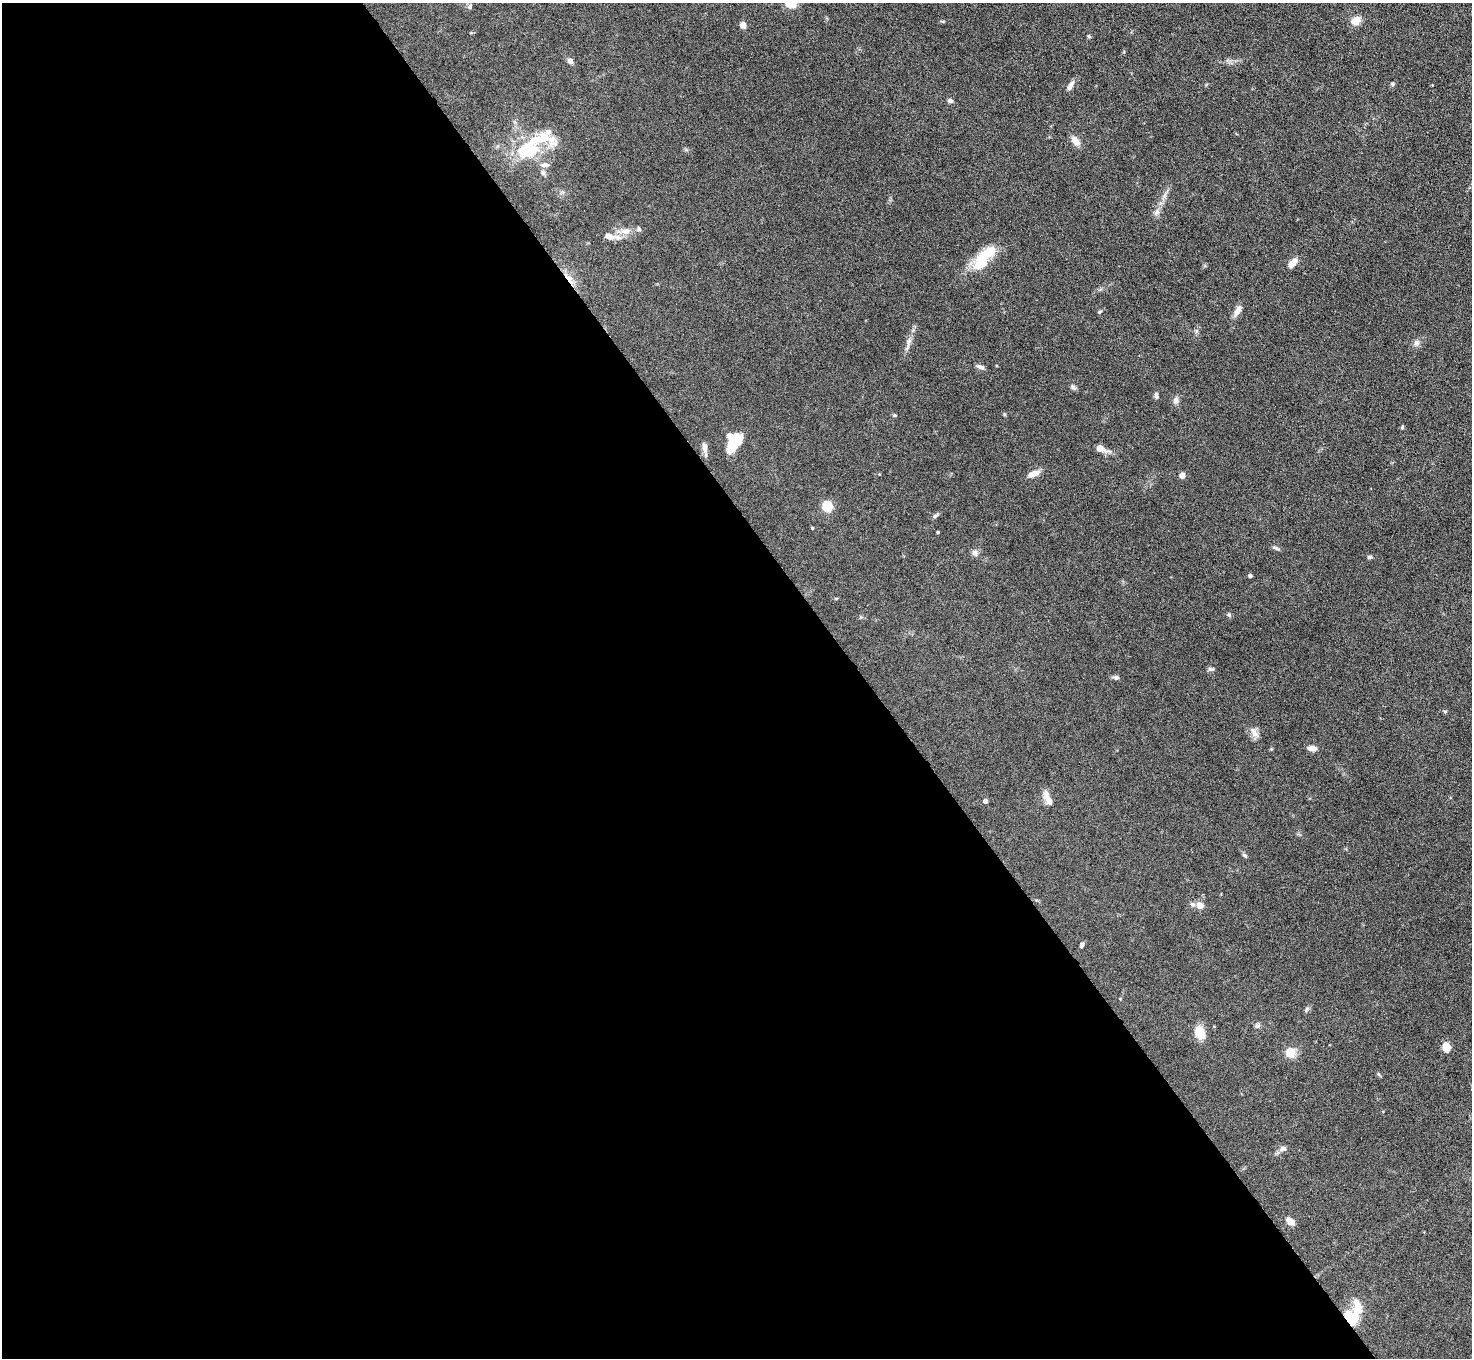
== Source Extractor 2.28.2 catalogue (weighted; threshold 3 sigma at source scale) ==
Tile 9 of 4 x 4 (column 1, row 3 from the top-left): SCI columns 1-1470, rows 1653-3008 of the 5882 x 5876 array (HDU 1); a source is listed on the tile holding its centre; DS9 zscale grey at full resolution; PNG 1474 x 1360 px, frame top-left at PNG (2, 3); no overlay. Shown black and unused: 59% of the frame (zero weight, under 4 of 8 exposures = <1% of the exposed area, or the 3 px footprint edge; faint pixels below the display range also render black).
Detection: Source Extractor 2.28.2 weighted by HDU 2 'WHT'; one run over the whole footprint, this tile lists its part. Background 0.0969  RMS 0.0051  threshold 0.0209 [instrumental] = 3 sigma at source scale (4.09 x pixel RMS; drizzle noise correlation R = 1.36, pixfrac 0.8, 0.05/0.05 arcsec/px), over >= 5 px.
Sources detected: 71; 1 inside a brighter object's white glare — not listed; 5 inside a brighter listed object's ellipse — not listed separately; the other 65 listed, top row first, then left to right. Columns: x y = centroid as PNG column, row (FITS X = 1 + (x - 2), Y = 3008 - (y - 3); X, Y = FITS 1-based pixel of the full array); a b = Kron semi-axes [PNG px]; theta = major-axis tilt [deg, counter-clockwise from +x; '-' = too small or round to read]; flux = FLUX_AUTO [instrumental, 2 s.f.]
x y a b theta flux
791 3 5 5 - 37
470 7 7 5 72 0.9
1356 21 10 8 23 4.9
743 25 5 4 - 6.4
1089 36 5 5 - 0.56
570 61 7 6 - 2
1392 84 6 5 - 0.73
1070 86 13 5 61 2.2
950 101 7 5 -2 1
1075 141 12 7 -52 3.8
528 150 30 21 18 23
545 165 12 6 4 1.8
542 173 6 6 - 0.94
1157 212 9 7 44 1.7
625 231 14 8 -1 3.9
609 236 13 8 -16 3.6
984 257 36 13 50 18
1293 263 10 6 47 4.4
569 279 21 5 -52 3.7
1238 310 16 7 59 3
1099 312 6 3 31 0.56
909 341 12 5 69 2.1
1416 343 9 7 49 1.7
980 367 11 5 -21 1.5
1073 387 9 6 -45 1.1
1156 395 8 4 -89 1.1
1176 401 10 7 78 1.8
1004 414 6 3 -71 0.49
895 415 5 3 - 0.45
1402 427 5 4 - 0.59
735 438 17 16 - 8.8
704 447 12 6 -86 2.5
1100 448 11 6 -23 4.1
1035 474 12 8 26 3.4
1182 475 4 4 - 4.6
827 507 5 5 - 33
935 516 8 4 40 1
812 528 3 3 - 0.38
938 532 3 3 - 0.44
1276 548 11 4 -24 1
975 552 9 7 -3 1.7
1369 557 6 5 - 0.85
1250 576 5 4 - 0.76
836 598 5 3 - 0.41
1229 615 7 4 -62 0.79
1211 669 8 5 -7 1
1116 677 8 6 -11 1.2
1445 711 5 3 - 0.47
1254 732 15 8 -58 2.9
1312 748 9 6 -2 2.6
1271 749 4 4 - 0.43
1047 797 19 8 -65 3.7
985 801 4 4 - 1.6
1244 855 7 4 -31 0.76
1200 905 9 8 - 3.6
1082 945 6 4 65 1
1307 1009 8 5 58 1
1257 1026 8 6 16 1
1200 1033 13 9 -71 8.3
1446 1047 8 6 -84 6.5
1290 1052 11 11 - 6
1378 1074 6 4 -69 0.6
1283 1148 9 7 -1 1.7
1290 1221 10 6 -37 3.2
1352 1317 24 17 56 14
Overlapping masked pixels (flux is a lower limit): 2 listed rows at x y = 569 279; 1352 1317
Isophote crosses this tile's border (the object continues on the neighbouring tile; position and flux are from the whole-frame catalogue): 1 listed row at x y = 791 3